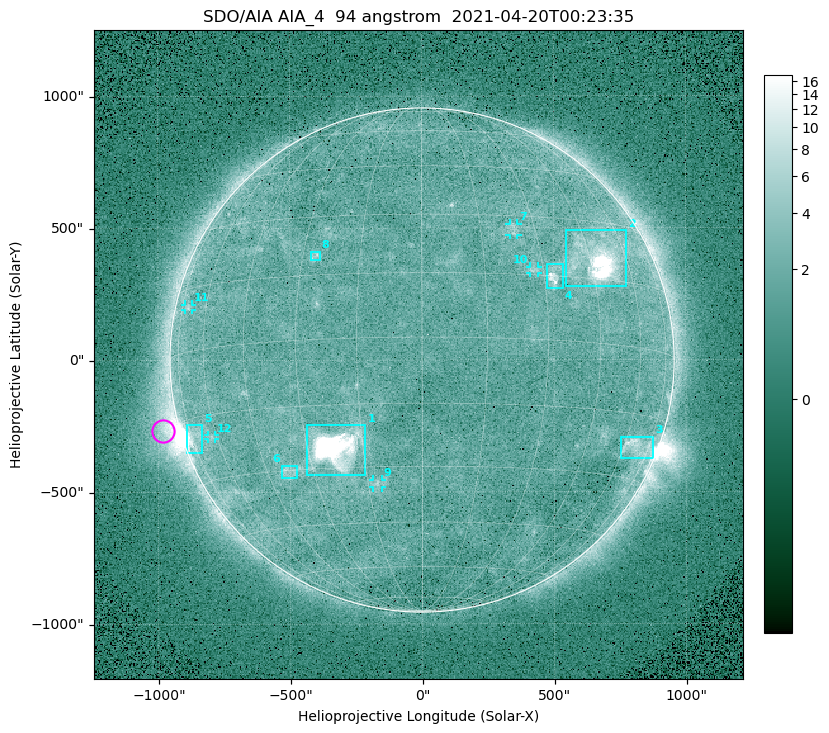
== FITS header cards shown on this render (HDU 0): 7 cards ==
TELESCOP= 'SDO/AIA '
INSTRUME= 'AIA_4   '
WAVELNTH=                   94
WAVEUNIT= 'angstrom'
DATE-OBS= '2021-04-20T00:23:35.14'
CTYPE1  = 'HPLN-TAN'
CTYPE2  = 'HPLT-TAN'

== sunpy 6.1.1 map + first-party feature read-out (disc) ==
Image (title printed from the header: SDO/AIA AIA_4  94 angstrom  2021-04-20T00:23:35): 512 x 512 px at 4.8 arcsec/px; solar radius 955 arcsec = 199 px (full disc in frame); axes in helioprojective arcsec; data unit not stated in the header (colour bar unlabelled)
Orientation: roll -0.138 deg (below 1 deg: not rotated)
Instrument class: DISC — disc imager (sunpy class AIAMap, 94 A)
Bright regions (active regions / flare kernels): reference = the median radial profile (limb darkening/brightening removed); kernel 5 px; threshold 5 sigma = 2.38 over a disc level ~1.71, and >= 1.15x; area >= 9 px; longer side >= 5 px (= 24 arcsec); searched inside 0.97 R_sun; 12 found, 12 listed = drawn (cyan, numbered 1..; 5 of them under ~33 arcsec drawn as corner ticks so the feature stays visible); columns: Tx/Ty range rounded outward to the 10 arcsec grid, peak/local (2 s.f.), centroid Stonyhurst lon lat
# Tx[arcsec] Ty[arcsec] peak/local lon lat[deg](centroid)
1 -440..-210 -440..-240 609 -22 -25
2 540..780 280..490 33 +48 +20
3 750..880 -380..-290 4.3 +67 -22
4 470..540 270..360 6 +33 +15
5 -900..-830 -350..-240 7.1 -73 -19
6 -540..-470 -450..-400 3.2 -38 -30
7 330..370 470..520 3.1 +24 +26
8 -420..-380 380..410 3.3 -27 +20
9 -190..-150 -480..-450 3.2 -12 -34
10 410..440 330..360 2.9 +27 +16
11 -900..-870 190..210 2.6 -70 +10
12 -810..-780 -300..-280 2.6 -63 -20
Off-limb structures (1.02-1.3 R_sun): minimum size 50 px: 6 found; the strongest spans PA ~90..115 deg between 1.02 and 1.21 R_sun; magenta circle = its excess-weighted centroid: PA ~105 deg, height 1.06 R_sun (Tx ~-980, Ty ~-270 arcsec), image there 4.7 x the reference